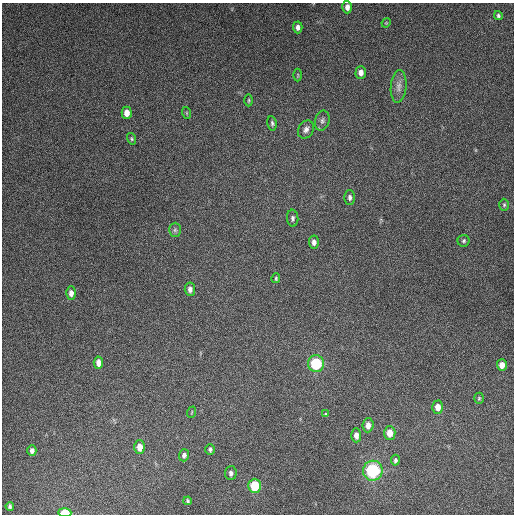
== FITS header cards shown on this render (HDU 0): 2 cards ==
NAXIS1  =                  512
NAXIS2  =                  512

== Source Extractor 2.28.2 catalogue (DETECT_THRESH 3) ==
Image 512 x 512 px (HDU 0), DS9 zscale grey, 1 PNG px = 1 image px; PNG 516 x 516 px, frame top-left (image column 1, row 512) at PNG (2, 3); each listed source drawn as its Kron ellipse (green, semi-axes under 4 px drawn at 4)
Background 4930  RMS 310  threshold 925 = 3 sigma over >= 5 px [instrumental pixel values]
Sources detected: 44; all 44 listed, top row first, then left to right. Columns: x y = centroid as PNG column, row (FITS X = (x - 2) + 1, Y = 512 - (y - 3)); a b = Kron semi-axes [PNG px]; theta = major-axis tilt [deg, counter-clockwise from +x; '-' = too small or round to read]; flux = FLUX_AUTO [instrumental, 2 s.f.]
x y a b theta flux
347 7 6 5 - 1.0e+05
498 16 4 4 - 4.2e+04
386 23 5 4 - 1.9e+04
298 27 6 5 - 8.1e+04
361 72 6 5 - 1.3e+05
298 75 6 3 -90 2.0e+04
399 86 16 8 85 1.4e+05
249 100 6 3 89 2.3e+04
127 113 6 5 - 1.6e+05
187 113 6 3 -71 2.2e+04
322 121 10 7 74 6.9e+04
272 123 7 4 -80 4.4e+04
306 129 9 7 60 9.0e+04
132 139 6 4 -74 2.9e+04
350 197 7 5 -89 6.2e+04
504 205 6 5 - 3.1e+04
293 218 8 5 -86 5.8e+04
175 230 7 6 - 4.5e+04
464 241 6 6 - 4.2e+04
314 242 6 5 - 7.9e+04
276 278 5 3 - 2.9e+04
190 289 7 5 -83 9.5e+04
71 293 6 5 - 1.1e+05
98 363 6 5 - 1.4e+05
316 364 8 8 - 1.1e+06
502 365 5 5 - 1.6e+05
479 398 5 4 - 2.8e+04
438 407 6 5 - 1.8e+05
192 412 6 3 71 2.0e+04
325 414 3 3 - 3.5e+04
368 425 7 5 85 1.3e+05
390 433 7 6 - 2.4e+05
356 435 7 5 -89 1.2e+05
140 447 7 5 -90 1.9e+05
210 449 5 5 - 4.4e+04
32 451 5 4 - 6.8e+04
184 455 6 5 - 6.8e+04
395 460 5 4 - 4.1e+04
373 471 10 10 - 1.7e+06
231 473 7 6 - 6.4e+04
255 486 7 6 - 7.1e+05
188 501 4 3 - 3.1e+04
10 506 4 3 - 3.8e+04
65 513 6 4 -2 4.4e+05
At the frame edge (FLAGS 8, measured only in part): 1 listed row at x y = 65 513